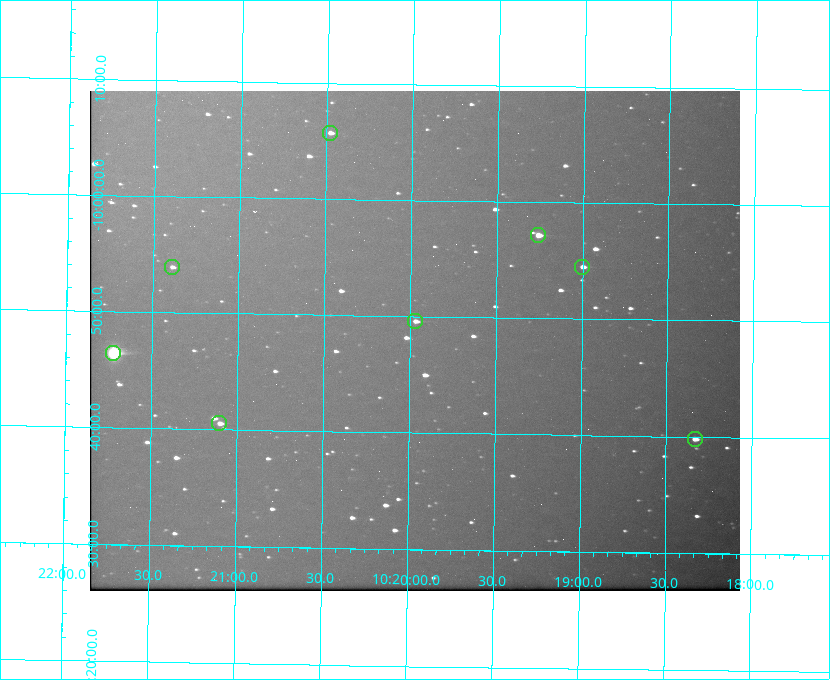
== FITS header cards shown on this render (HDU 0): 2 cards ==
NAXIS1  =                  650 / Width of table row in bytes
NAXIS2  =                  500 / Number of rows in table

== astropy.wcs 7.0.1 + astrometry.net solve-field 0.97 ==
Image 650 x 500 px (HDU 0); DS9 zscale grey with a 90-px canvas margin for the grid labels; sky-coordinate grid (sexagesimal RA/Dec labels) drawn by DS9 from the SOLVED WCS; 8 Tycho-2 reference stars matched to detected sources circled (green)
Header WCS: none
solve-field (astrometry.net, Tycho-2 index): SOLVED blind (the file carries no WCS)
Solved WCS: RA---TAN-SIP/DEC--TAN-SIP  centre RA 10:19:58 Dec -09:48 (154.99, -9.80 deg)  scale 5.16 arcsec/px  FOV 55.9' x 43.0'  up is +179 deg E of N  parity flipped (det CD > 0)
(file carries no celestial WCS; the grid is the blind solution)
Tycho-2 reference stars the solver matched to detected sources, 8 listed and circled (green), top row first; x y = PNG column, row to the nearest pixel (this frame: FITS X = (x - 90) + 1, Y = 500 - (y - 91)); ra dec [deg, ICRS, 3 dp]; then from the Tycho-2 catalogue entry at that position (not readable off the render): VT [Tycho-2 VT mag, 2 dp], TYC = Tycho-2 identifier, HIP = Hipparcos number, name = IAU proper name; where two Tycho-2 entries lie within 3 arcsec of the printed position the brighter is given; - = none
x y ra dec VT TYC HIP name
330 133 155.120 -10.095 10.96 5493-78-1 - -
538 235 154.815 -9.952 9.91 5490-258-1 50532 -
172 267 155.347 -9.899 11.51 5490-199-1 - -
582 267 154.750 -9.908 10.76 5490-212-1 - -
415 321 154.992 -9.826 10.90 5490-153-1 - -
113 353 155.431 -9.774 8.41 5490-124-1 50747 -
219 423 155.275 -9.676 10.79 5490-27-1 - -
695 439 154.583 -9.663 10.90 5490-13-1 - -